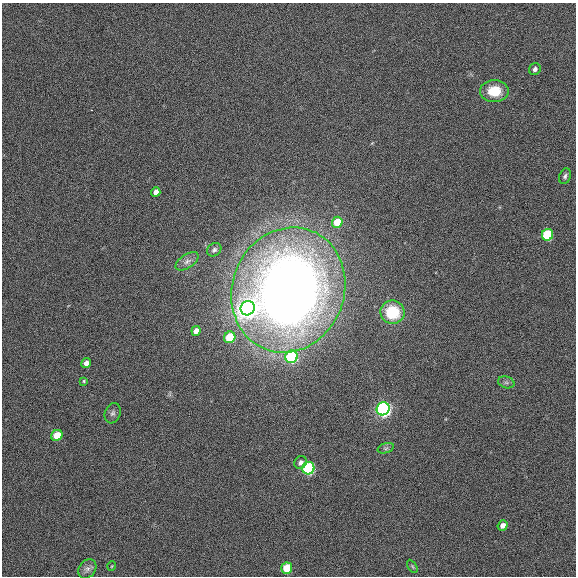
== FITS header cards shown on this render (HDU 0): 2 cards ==
NAXIS1  =                  574
NAXIS2  =                  574

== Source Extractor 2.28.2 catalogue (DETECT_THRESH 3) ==
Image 574 x 574 px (HDU 0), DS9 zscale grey, 1 PNG px = 1 image px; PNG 578 x 578 px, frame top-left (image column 1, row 574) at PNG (2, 3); each listed source drawn as its Kron ellipse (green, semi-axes under 4 px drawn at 4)
Background 7.31e-04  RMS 0.018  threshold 0.0533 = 3 sigma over >= 5 px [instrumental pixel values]
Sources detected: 28; all 28 listed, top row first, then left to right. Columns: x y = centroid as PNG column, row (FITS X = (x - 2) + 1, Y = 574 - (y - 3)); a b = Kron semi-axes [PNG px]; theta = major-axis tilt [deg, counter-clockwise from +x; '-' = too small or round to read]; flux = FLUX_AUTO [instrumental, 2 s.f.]
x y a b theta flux
535 69 6 5 - 4.9
494 91 14 11 -1 36
565 176 8 5 70 3
156 192 5 4 - 9.3
337 222 5 5 - 35
547 235 6 5 - 83
214 250 7 6 - 3.1
187 261 13 7 33 5.7
288 290 63 56 68 1300
248 308 7 7 - 920
392 312 12 12 - 47
196 331 5 4 - 9.1
230 337 6 5 - 53
291 357 6 6 - 150
86 363 5 4 - 6.8
84 381 4 4 - 1.5
506 382 8 5 -16 3.5
383 409 7 6 - 480
113 413 10 7 70 4.4
57 435 6 5 - 22
386 448 8 4 19 2.8
301 462 7 6 - 5.3
308 468 6 6 - 180
503 525 5 4 - 7.4
112 566 5 3 - 0.92
412 566 7 4 -59 1.9
287 568 5 5 - 40
87 569 10 8 51 5.5